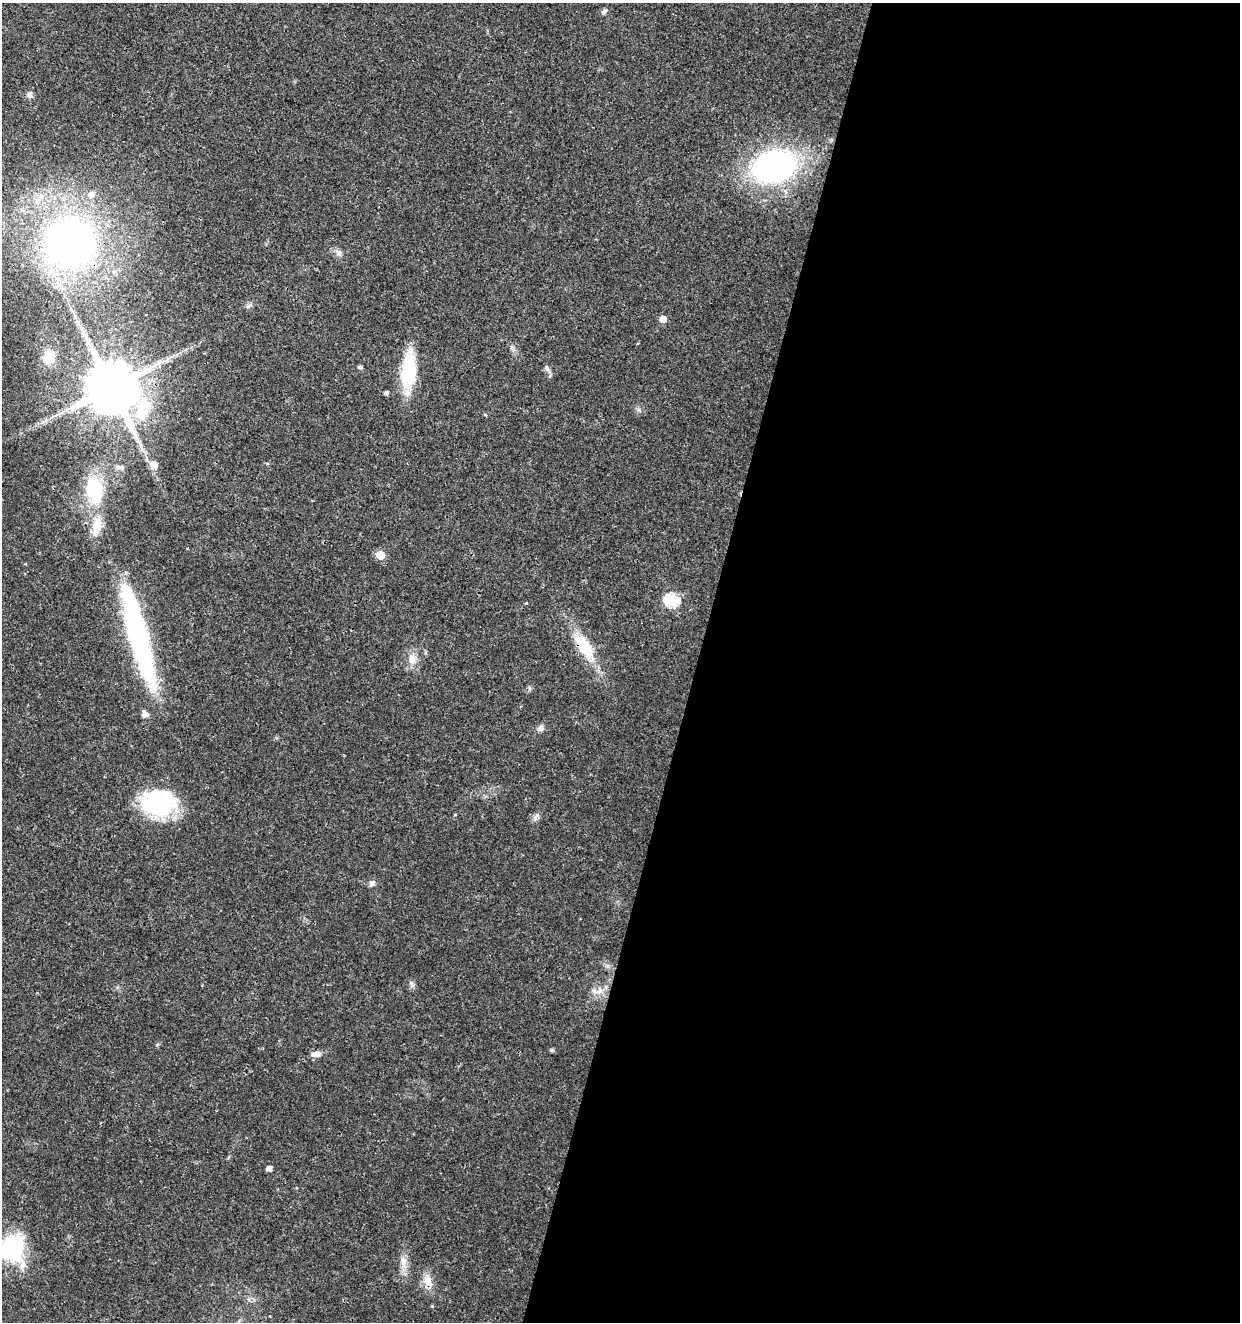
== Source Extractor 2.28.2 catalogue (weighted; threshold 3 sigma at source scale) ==
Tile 12 of 4 x 4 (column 4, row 3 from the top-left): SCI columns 4001-5238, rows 1326-2645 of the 5461 x 5295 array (HDU 1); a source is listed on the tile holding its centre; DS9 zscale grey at full resolution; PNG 1242 x 1324 px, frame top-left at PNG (2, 3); no overlay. Shown black and unused: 44% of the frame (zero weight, under 3 of 4 exposures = <1% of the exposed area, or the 3 px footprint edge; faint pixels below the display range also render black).
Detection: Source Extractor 2.28.2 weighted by HDU 2 'WHT'; one run over the whole footprint, this tile lists its part. Background 0.0179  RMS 0.0021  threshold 0.00941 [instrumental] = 3 sigma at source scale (4.5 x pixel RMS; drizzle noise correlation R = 1.50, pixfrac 1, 0.0396/0.0396 arcsec/px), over >= 5 px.
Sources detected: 40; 1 inside a brighter object's white glare — not listed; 1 inside a brighter listed object's ellipse — not listed separately; the other 38 listed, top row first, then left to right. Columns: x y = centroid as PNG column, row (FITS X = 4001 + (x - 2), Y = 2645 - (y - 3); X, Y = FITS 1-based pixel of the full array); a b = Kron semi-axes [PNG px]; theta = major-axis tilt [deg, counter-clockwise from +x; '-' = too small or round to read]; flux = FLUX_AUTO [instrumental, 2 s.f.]
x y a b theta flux
604 11 10 5 38 0.51
29 95 8 6 87 0.84
774 166 41 29 18 54
91 195 7 7 - 1.3
70 243 44 41 -9 100
338 253 9 7 -55 0.84
249 306 9 5 23 0.49
663 319 5 5 - 2.4
49 357 13 11 87 4.4
360 367 5 4 - 0.58
547 368 9 5 -55 0.6
408 371 39 13 86 14
111 387 16 14 -45 1400
386 393 4 4 - 0.5
485 414 5 3 - 0.2
140 445 9 4 -77 0.69
153 465 11 10 - 1.2
120 467 12 6 -6 0.77
94 490 33 19 -77 12
97 526 28 12 80 4.4
380 555 5 5 - 6.1
672 600 7 6 - 23
138 642 101 23 -72 37
584 646 36 15 -56 8
412 659 15 12 -79 2.2
541 728 7 6 - 0.98
159 803 39 28 0 19
536 817 12 4 66 0.65
372 883 8 7 - 0.63
412 984 9 4 -67 0.53
599 991 16 7 14 1.6
552 1050 5 4 - 0.39
316 1054 12 7 8 1.4
269 1168 5 4 - 1.2
12 1248 23 19 73 23
403 1262 15 9 90 1.8
428 1281 17 11 -70 2.4
432 1306 4 4 - 0.18
Overlapping masked pixels (flux is a lower limit): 3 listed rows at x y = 70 243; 111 387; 584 646
Isophote crosses this tile's border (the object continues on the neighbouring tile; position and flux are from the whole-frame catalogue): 1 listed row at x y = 12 1248
Unlisted compact peaks at least as high as the median listed source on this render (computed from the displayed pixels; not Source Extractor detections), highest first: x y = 513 350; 526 603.